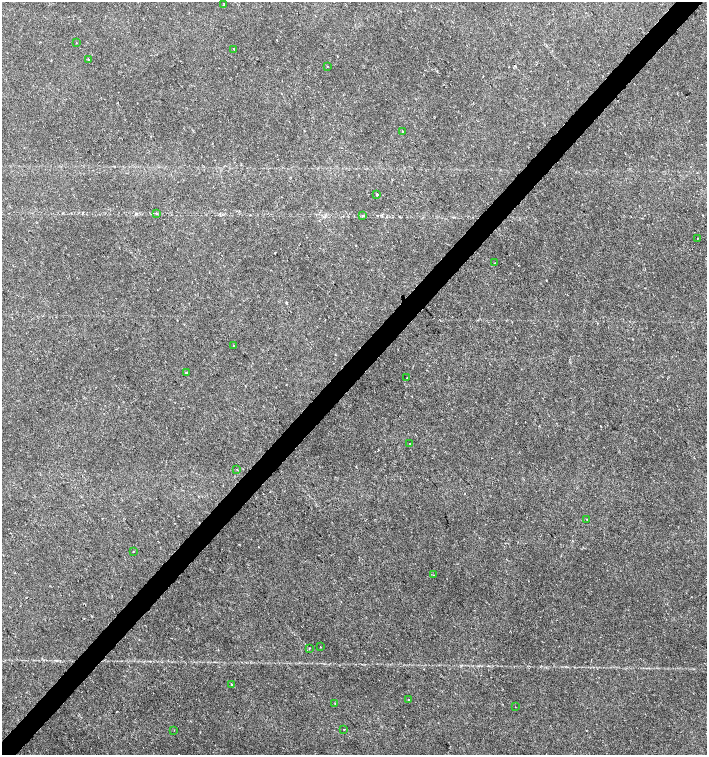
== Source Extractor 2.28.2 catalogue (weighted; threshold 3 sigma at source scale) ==
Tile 10 of 4 x 4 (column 2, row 3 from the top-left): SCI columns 1635-3043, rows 1507-3012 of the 6023 x 6029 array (HDU 1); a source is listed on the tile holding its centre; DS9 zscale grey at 2 x 2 block average (1 PNG px = mean of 2 x 2 image px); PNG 709 x 757 px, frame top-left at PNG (2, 2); each listed source drawn as its Kron ellipse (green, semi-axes under 4 px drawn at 4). Shown black and unused: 4% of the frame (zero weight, under 2 of 3 exposures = <1% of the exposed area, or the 3 px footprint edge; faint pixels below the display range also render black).
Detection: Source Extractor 2.28.2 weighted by HDU 2 'WHT'; one run over the whole footprint, this tile lists its part. Background 0.0219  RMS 0.0034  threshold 0.0151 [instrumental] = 3 sigma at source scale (4.5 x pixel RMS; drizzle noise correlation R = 1.50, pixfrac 1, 0.0396/0.0396 arcsec/px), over >= 5 px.
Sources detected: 28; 1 cosmic-ray / hot-pixel residue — neither listed nor drawn; the other 27 listed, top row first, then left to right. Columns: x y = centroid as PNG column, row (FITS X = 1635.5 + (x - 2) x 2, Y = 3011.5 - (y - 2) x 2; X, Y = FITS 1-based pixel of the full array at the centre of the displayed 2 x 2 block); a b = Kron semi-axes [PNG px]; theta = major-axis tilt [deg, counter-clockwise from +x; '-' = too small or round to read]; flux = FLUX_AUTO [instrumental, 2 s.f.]
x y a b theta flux
224 4 2 2 - 0.74
76 43 2 2 - 0.41
234 49 2 2 - 2.5
88 60 2 2 - 0.55
327 66 2 2 - 0.69
403 131 2 2 - 0.4
377 195 2 2 - 0.73
157 214 3 2 - 0.53
363 216 4 2 - 0.75
697 238 2 2 - 1.5
494 263 2 2 - 0.61
234 345 2 2 - 1.4
186 372 3 2 - 0.69
407 377 2 2 - 0.41
410 443 2 2 - 0.51
237 470 2 2 - 1.5
587 519 2 2 - 0.26
133 552 2 2 - 0.3
434 575 2 2 - 0.32
320 647 2 2 - 0.74
309 648 2 2 - 0.67
231 684 2 2 - 0.46
408 699 2 2 - 0.98
335 704 2 2 - 0.7
515 707 2 2 - 0.32
174 730 2 2 - 0.3
344 730 2 2 - 0.55
Diffuse or blended objects may show on this block-average render without a row.